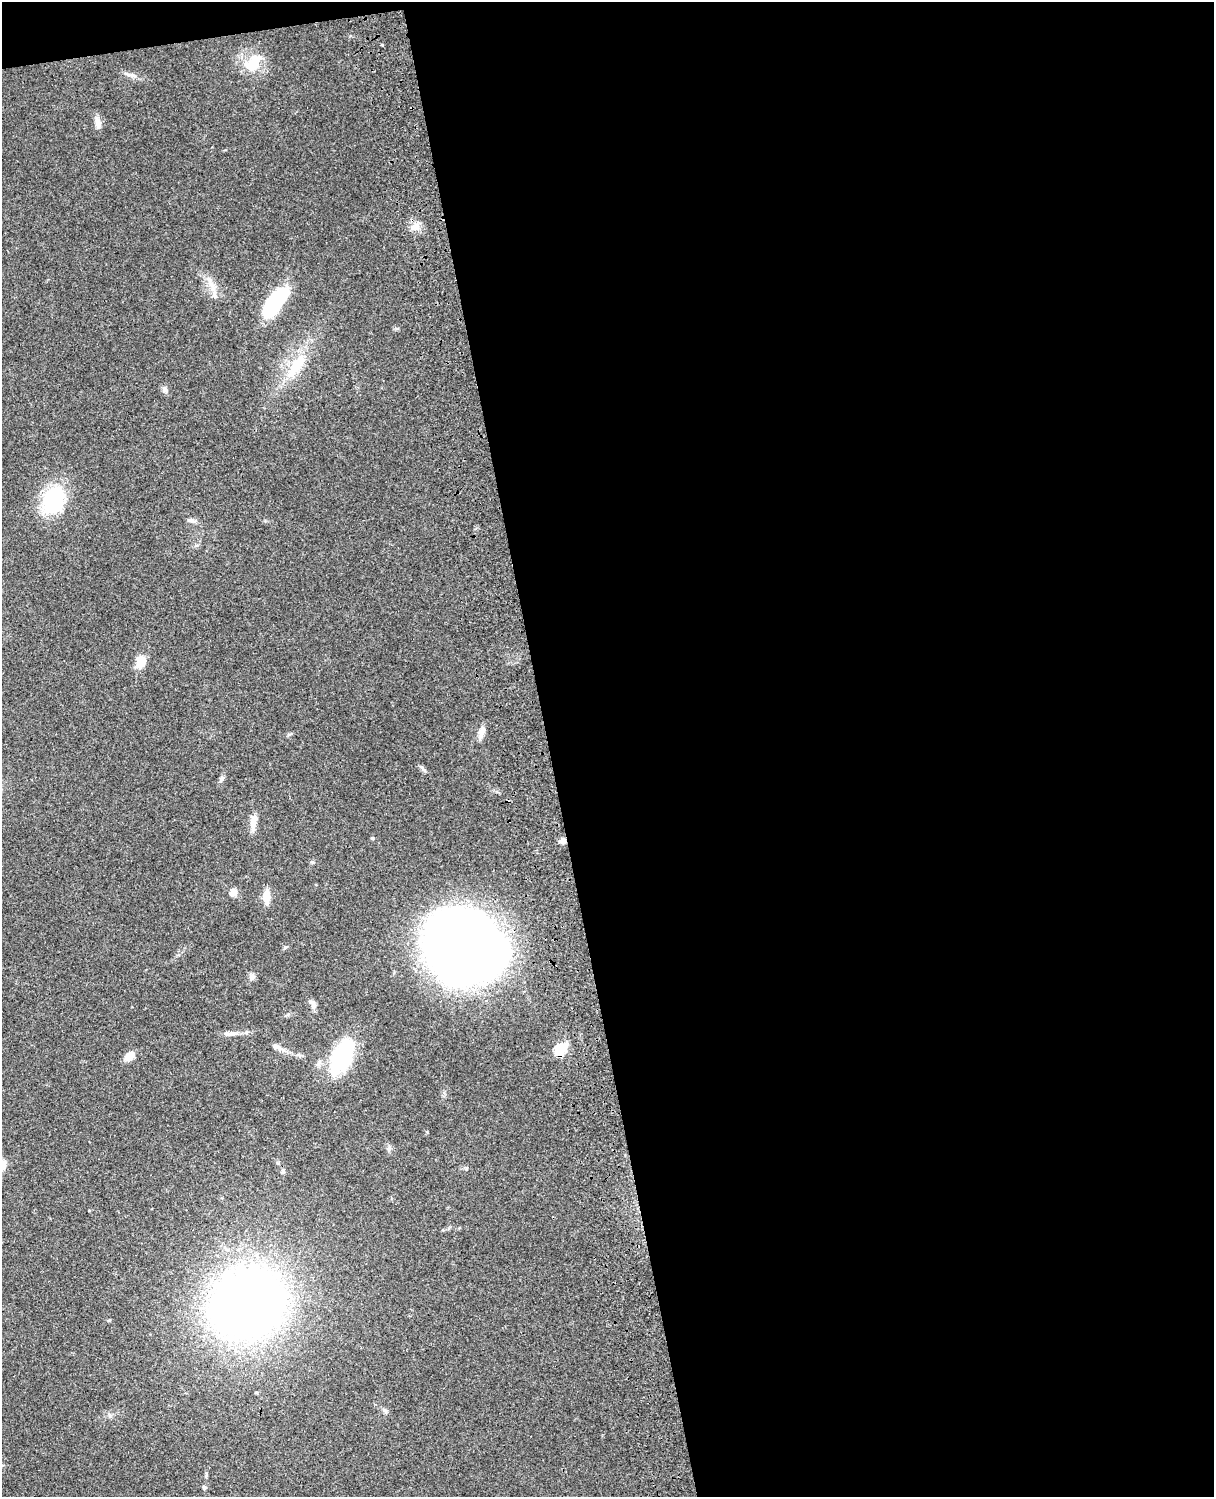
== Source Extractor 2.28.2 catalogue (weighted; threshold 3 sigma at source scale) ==
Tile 4 of 4 x 3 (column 4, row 1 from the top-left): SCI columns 3756-4967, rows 3269-4763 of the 5086 x 4927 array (HDU 1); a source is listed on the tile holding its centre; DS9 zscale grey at full resolution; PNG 1216 x 1499 px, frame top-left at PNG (2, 2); no overlay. Shown black and unused: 56% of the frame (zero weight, under 3 of 4 exposures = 6% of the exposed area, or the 3 px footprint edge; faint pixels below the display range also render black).
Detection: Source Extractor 2.28.2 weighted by HDU 2 'WHT'; one run over the whole footprint, this tile lists its part. Background 0.0923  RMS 0.0062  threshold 0.0278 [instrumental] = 3 sigma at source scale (4.5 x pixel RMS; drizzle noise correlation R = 1.50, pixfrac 1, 0.05/0.05 arcsec/px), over >= 5 px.
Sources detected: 36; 1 inside a brighter object's white glare — not listed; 1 inside a brighter listed object's ellipse — not listed separately; the other 34 listed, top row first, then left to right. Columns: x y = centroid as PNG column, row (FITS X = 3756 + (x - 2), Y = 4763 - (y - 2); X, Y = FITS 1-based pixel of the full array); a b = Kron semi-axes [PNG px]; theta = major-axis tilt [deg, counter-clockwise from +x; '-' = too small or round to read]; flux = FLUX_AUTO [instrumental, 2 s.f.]
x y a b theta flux
253 63 17 13 49 19
131 75 17 5 -9 3
98 123 17 7 -81 3.8
415 227 14 8 9 4.5
213 287 15 6 -70 5
273 303 39 17 47 36
295 366 40 14 58 22
165 390 8 6 -87 2
54 500 29 20 69 50
191 521 14 4 -8 1.7
141 661 14 10 -88 7.8
481 732 15 7 75 4.2
422 768 9 4 -55 1.4
221 779 11 5 67 1.7
253 822 21 8 82 5.3
372 838 6 3 -71 0.59
562 841 7 6 - 2.8
233 892 9 9 - 3.4
266 896 16 9 88 7
286 947 5 5 - 0.83
465 947 60 57 -46 700
252 976 8 8 - 2.1
313 1004 13 7 -69 2.7
232 1033 14 6 0 3
276 1047 13 7 -20 2.8
560 1050 7 6 - 35
129 1056 13 8 42 5.4
342 1056 38 20 63 50
389 1148 7 4 45 1.3
283 1172 7 5 -75 1.1
247 1304 50 43 27 580
109 1320 5 3 - 0.67
385 1410 7 5 -44 1.3
204 1487 6 5 - 1.1
Overlapping masked pixels (flux is a lower limit): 1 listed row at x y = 562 841
Unlisted compact peaks at least as high as the median listed source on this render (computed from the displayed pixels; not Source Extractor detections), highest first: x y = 289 734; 382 45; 312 862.